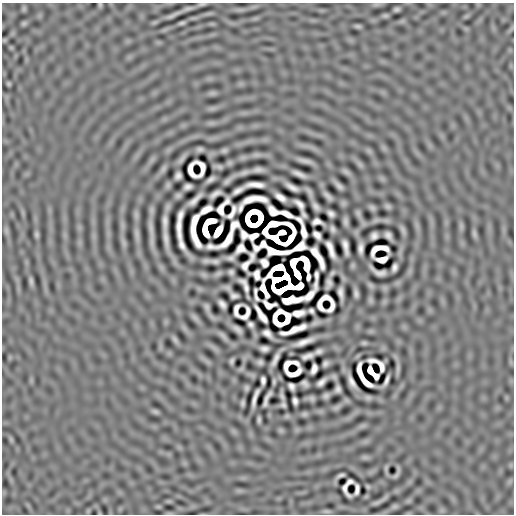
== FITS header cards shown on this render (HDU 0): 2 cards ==
NAXIS1  =                  512
NAXIS2  =                  512

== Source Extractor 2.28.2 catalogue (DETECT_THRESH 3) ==
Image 512 x 512 px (HDU 0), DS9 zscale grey, 1 PNG px = 1 image px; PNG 516 x 516 px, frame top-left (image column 1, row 512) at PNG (2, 3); no overlay
Background 7.85e-06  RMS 3.0e-04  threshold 8.97e-04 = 3 sigma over >= 5 px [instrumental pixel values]
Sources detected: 180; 28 with non-positive FLUX_AUTO (blend fragments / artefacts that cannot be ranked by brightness) are not listed; the other 152 listed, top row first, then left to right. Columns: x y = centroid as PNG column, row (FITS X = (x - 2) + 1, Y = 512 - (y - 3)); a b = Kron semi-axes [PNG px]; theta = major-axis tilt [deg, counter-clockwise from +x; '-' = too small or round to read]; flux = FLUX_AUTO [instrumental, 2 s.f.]
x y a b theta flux
202 4 8 4 9 0.036
100 5 6 5 - 0.025
397 9 4 3 - 0.035
172 15 23 4 25 0.1
24 23 7 6 - 0.032
182 23 8 4 18 0.037
358 26 7 5 -19 0.029
8 84 5 4 - 0.029
200 149 5 4 - 0.049
224 150 8 5 15 0.038
305 161 17 4 -12 0.093
219 167 9 6 -10 0.037
258 170 8 4 4 0.078
244 172 14 6 21 0.072
346 172 12 5 -34 0.049
299 174 12 4 -25 0.1
178 176 7 5 62 0.07
210 179 8 3 37 0.061
227 181 10 5 45 0.05
255 185 17 5 0 0.14
339 186 9 4 -43 0.07
188 187 7 5 18 0.073
292 187 12 4 -29 0.11
238 190 11 4 29 0.099
215 194 10 4 30 0.085
328 196 9 3 -43 0.066
280 197 10 5 -35 0.13
254 199 24 6 4 0.018
195 200 14 4 44 0.12
299 204 11 5 -46 0.077
316 206 7 4 -51 0.067
388 206 9 6 -40 0.038
241 208 8 4 67 0.06
372 208 9 5 -37 0.037
206 210 12 5 30 0.096
232 212 14 5 62 0.015
358 213 8 6 -69 0.039
286 214 12 4 -23 0.17
303 214 6 3 -64 0.046
331 214 6 5 - 0.07
180 216 10 4 74 0.1
210 221 10 5 15 0.2
345 221 7 4 -84 0.06
165 222 12 4 -89 0.11
317 222 9 5 -2 0.07
273 224 14 5 9 0.013
151 228 21 4 -86 0.15
179 228 20 4 -88 0.18
332 229 5 3 - 0.047
403 230 12 5 -65 0.048
205 231 11 5 -78 0.22
218 231 10 5 58 0.39
265 231 8 4 75 0.042
282 232 7 4 11 0.16
36 234 7 5 -80 0.039
137 234 16 4 -83 0.093
474 234 10 5 -66 0.042
244 235 8 6 -63 0.022
317 235 8 5 -46 0.086
388 235 7 5 -46 0.079
374 236 7 6 - 0.078
166 238 14 3 -83 0.11
228 239 18 6 53 0.091
276 239 15 5 -33 0.12
290 240 15 4 52 0.2
263 244 6 6 - 0.012
181 245 11 4 -68 0.11
210 246 11 4 -7 0.086
345 247 14 4 -79 0.12
361 248 10 4 -90 0.1
240 249 9 7 43 0.039
331 249 17 5 -69 0.13
318 257 23 5 -60 0.11
231 258 6 4 8 0.056
382 259 10 5 9 0.13
305 260 8 4 -34 0.15
215 261 8 4 -3 0.056
264 263 8 6 -52 0.089
306 267 8 5 84 0.044
394 267 7 5 72 0.074
231 272 4 4 - 0.045
379 272 16 5 -23 0.06
297 274 9 5 -61 0.56
257 275 9 5 -83 0.071
286 277 6 5 - 0.24
308 277 9 3 89 0.058
278 279 10 4 14 0.28
31 281 11 5 -83 0.052
329 283 8 4 86 0.079
245 285 14 5 -62 0.051
299 286 7 5 33 0.28
264 290 15 5 -69 0.051
255 291 7 3 86 0.026
340 293 10 4 -83 0.091
356 293 7 4 -80 0.061
309 295 17 5 50 0.068
234 296 7 5 -9 0.059
256 298 6 3 -57 0.032
325 298 10 5 8 0.0069
290 300 18 6 6 0.18
222 304 8 5 -51 0.084
269 305 11 6 -17 0.0014
207 307 8 5 -59 0.046
311 311 5 4 - 0.044
298 313 12 5 8 0.14
261 315 18 4 -56 0.13
250 324 5 4 - 0.054
237 329 8 4 -40 0.068
294 330 25 5 20 0.23
267 333 9 5 -38 0.089
222 335 12 5 -45 0.061
175 340 11 5 -58 0.047
304 342 17 4 20 0.17
364 343 7 5 0 0.033
264 349 7 5 -2 0.076
318 351 6 4 23 0.059
307 356 11 4 19 0.09
275 360 12 4 65 0.11
232 361 5 3 - 0.037
373 361 10 4 -5 0.079
260 362 4 4 - 0.045
295 363 7 4 -25 0.06
325 363 6 4 41 0.055
287 365 10 5 63 0.061
381 366 11 5 -69 0.023
314 369 9 5 73 0.09
372 372 14 5 -48 0.097
263 380 7 4 -89 0.067
386 380 11 3 66 0.081
321 382 9 5 41 0.089
352 382 11 4 -64 0.11
305 383 6 4 -36 0.057
291 386 7 5 -59 0.072
246 388 5 4 - 0.039
338 389 6 5 - 0.065
282 396 9 4 -68 0.052
326 396 5 4 - 0.047
255 398 18 3 73 0.1
267 399 16 4 67 0.087
312 399 8 7 - 0.036
295 401 7 4 -81 0.072
243 403 5 3 - 0.039
283 405 5 4 - 0.042
155 412 10 5 -18 0.04
304 414 8 6 0 0.037
259 420 5 3 - 0.038
397 474 10 3 64 0.047
341 475 7 3 18 0.046
349 482 6 4 25 0.038
345 487 12 4 -81 0.0029
395 506 9 5 6 0.036
327 511 9 4 -8 0.042
At the frame edge (FLAGS 8, measured only in part): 1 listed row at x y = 202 4
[28 non-positive-flux detections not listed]